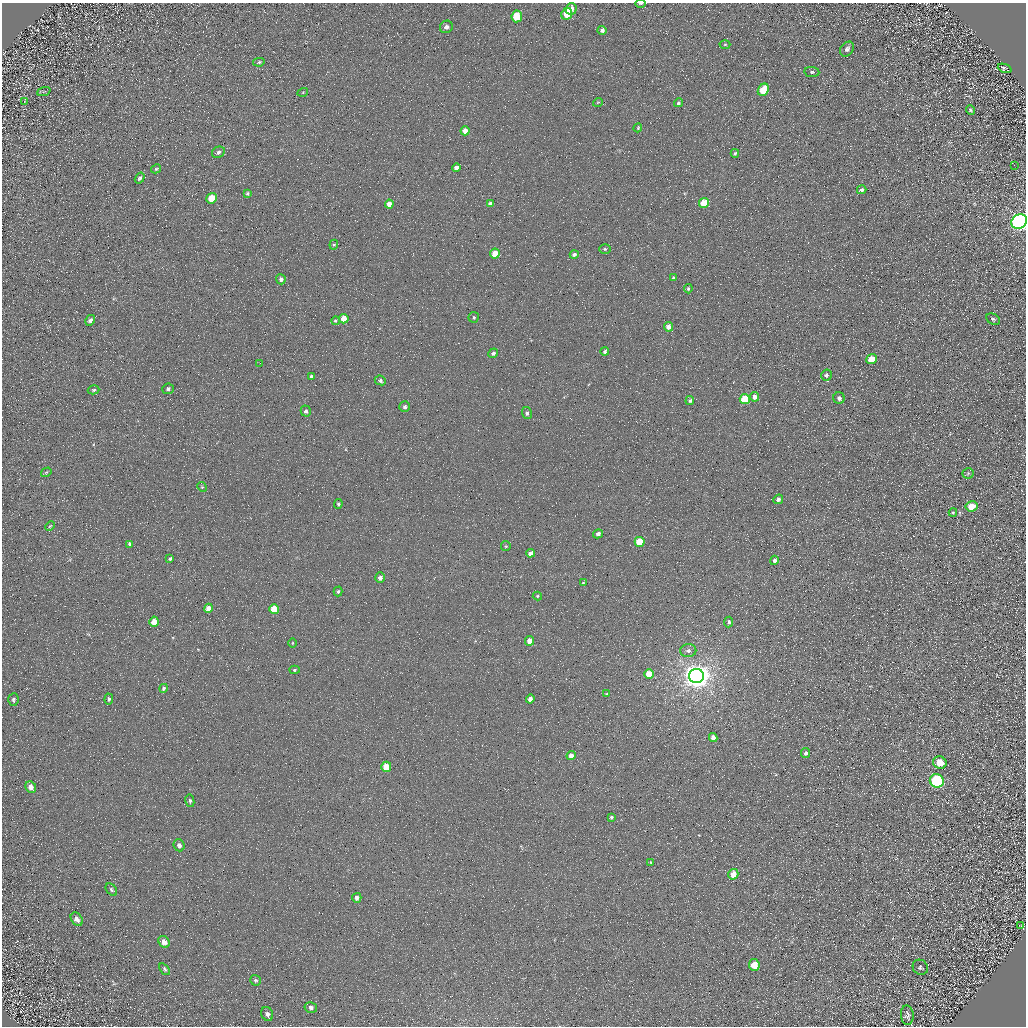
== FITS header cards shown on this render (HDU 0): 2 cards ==
NAXIS1  =                 1024 / Required FITS header
NAXIS2  =                 1024 / Required FITS header

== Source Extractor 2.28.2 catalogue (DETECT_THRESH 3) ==
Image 1024 x 1024 px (HDU 0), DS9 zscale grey, 1 PNG px = 1 image px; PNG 1028 x 1028 px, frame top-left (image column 1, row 1024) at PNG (2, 3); each listed source drawn as its Kron ellipse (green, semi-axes under 4 px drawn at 4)
Background 5.07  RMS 8.7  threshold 26.1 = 3 sigma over >= 5 px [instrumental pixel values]
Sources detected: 120; all 120 listed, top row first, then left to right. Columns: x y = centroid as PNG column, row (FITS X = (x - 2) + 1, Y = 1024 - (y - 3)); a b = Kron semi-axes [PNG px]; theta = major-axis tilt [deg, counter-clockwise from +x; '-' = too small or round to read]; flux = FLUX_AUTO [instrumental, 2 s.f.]
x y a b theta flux
640 3 5 2 - 970
571 9 6 5 - 3100
567 14 6 5 - 15000
517 16 6 5 - 19000
446 27 6 6 - 2300
602 30 4 4 - 1800
725 44 5 3 - 660
847 49 8 6 53 2400
259 62 6 4 12 900
1005 68 7 4 -22 930
812 72 7 5 -8 1300
763 90 6 5 - 15000
44 91 7 4 20 850
303 92 5 3 - 510
24 101 3 2 - 470
598 102 5 3 - 450
678 103 4 4 - 1000
970 110 5 4 - 910
638 128 4 3 - 650
465 131 4 4 - 4800
218 152 7 5 31 1600
735 153 4 3 - 870
1014 165 2 2 - 260
456 168 4 4 - 2800
156 169 5 3 - 720
140 178 6 4 56 1200
862 190 5 4 - 1300
247 193 4 3 - 880
212 198 5 5 - 12000
704 203 5 5 - 16000
389 204 4 4 - 4400
490 204 4 4 - 2500
1019 221 8 7 - 360000
334 245 5 4 - 680
605 249 6 5 - 850
495 254 5 5 - 11000
574 254 4 4 - 1600
673 278 3 3 - 1000
281 279 5 5 - 1600
688 289 4 3 - 900
474 317 5 5 - 970
344 319 5 4 - 7500
993 319 7 5 -29 1000
90 320 5 4 - 2300
335 321 4 3 - 730
668 327 4 4 - 3300
605 351 4 4 - 1100
493 353 5 4 - 1700
872 359 5 4 - 12000
260 363 2 2 - 300
826 375 5 5 - 1600
311 376 3 3 - 960
380 380 6 4 -23 1400
168 389 6 5 - 1200
94 390 6 4 16 960
755 397 5 4 - 3400
839 398 5 5 - 2200
745 399 5 5 - 22000
690 400 4 4 - 1300
405 407 5 5 - 1500
306 411 5 5 - 1500
527 413 6 5 - 1400
46 472 5 4 - 680
968 473 5 5 - 740
202 487 5 4 - 610
778 499 5 4 - 1800
338 504 5 4 - 1000
971 506 6 5 - 7800
953 513 4 4 - 690
50 526 5 3 - 520
598 534 5 4 - 2100
640 542 5 5 - 19000
130 544 4 4 - 1600
506 546 5 4 - 690
530 553 4 4 - 2900
170 559 4 3 - 910
774 560 5 4 - 1600
380 578 5 5 - 2500
583 583 4 3 - 600
338 591 5 4 - 810
537 596 5 4 - 730
208 608 4 4 - 5100
274 609 5 5 - 14000
154 622 5 4 - 7100
729 622 5 4 - 1500
530 641 5 4 - 5500
292 643 5 3 - 440
688 651 8 6 9 2100
295 670 5 4 - 820
649 674 5 4 - 11000
696 676 7 7 - 830000
163 688 4 4 - 1100
607 694 4 3 - 570
109 699 5 4 - 950
530 699 4 4 - 3600
13 700 6 5 - 1200
713 738 4 4 - 3800
806 753 5 4 - 1500
571 756 4 4 - 4600
940 763 7 6 - 9200
386 767 5 5 - 13000
937 781 7 6 - 75000
31 787 6 5 - 3500
190 801 6 4 -80 1200
611 817 4 3 - 900
179 845 6 5 - 2100
651 863 4 3 - 540
733 874 5 5 - 7700
111 890 7 5 -51 1200
357 898 5 4 - 2000
77 919 7 5 -57 2900
1021 926 2 2 - 370
164 942 6 5 - 3100
754 965 6 5 - 12000
920 967 8 7 - 1200
165 969 7 4 -54 990
255 980 6 5 - 1000
311 1007 6 5 - 1700
267 1014 7 5 -63 1800
907 1015 9 6 -86 1800
At the frame edge (FLAGS 8, measured only in part): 2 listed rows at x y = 640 3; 1019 221